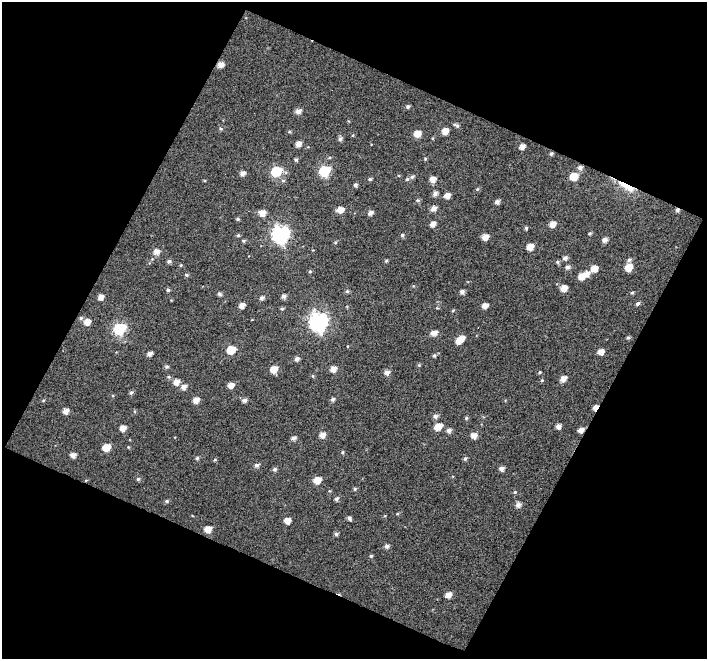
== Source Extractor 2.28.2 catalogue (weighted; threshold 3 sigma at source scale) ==
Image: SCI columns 1-705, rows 33-689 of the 705 x 716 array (HDU 1 of 3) = the unmasked area's bounding box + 8 px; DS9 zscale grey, full resolution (1 PNG px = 1 image px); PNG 709 x 661 px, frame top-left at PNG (2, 2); no overlay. Shown black and unused: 46% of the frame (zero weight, under 5 of 10 exposures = <1% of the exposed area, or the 3 px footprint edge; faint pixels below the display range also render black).
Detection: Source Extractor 2.28.2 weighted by HDU 2 'WHT'. Background 0.0122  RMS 0.076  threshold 0.309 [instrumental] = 3 sigma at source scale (4.09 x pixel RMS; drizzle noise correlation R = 1.36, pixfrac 0.8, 0.0396/0.0396 arcsec/px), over >= 5 px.
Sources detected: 140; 1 cosmic-ray / hot-pixel residue — not listed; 1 inside a brighter listed object's ellipse — not listed separately; the other 138 listed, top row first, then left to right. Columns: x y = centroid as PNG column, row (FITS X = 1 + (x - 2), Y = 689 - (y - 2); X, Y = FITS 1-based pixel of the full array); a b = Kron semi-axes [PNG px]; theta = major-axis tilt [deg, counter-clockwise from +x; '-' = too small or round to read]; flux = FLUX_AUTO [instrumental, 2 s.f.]
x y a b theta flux
221 65 6 5 - 49
408 107 4 4 - 14
298 111 6 5 - 38
456 125 8 4 -30 14
221 128 5 4 - 10
445 131 5 5 - 66
289 132 5 3 - 8.1
417 134 6 6 - 71
340 139 5 5 - 18
298 144 6 5 - 41
522 146 5 4 - 38
551 154 5 4 - 13
425 159 4 4 - 7.6
296 160 5 4 - 12
580 168 6 6 - 24
276 171 7 6 - 410
324 171 7 6 - 530
242 173 5 5 - 31
574 176 6 5 - 140
412 177 6 5 - 14
370 179 5 4 - 9.7
433 179 5 5 - 50
355 185 5 4 - 15
626 187 29 7 -29 110
477 189 5 4 - 8.2
435 194 5 5 - 28
447 196 6 5 - 45
418 200 6 5 - 12
497 202 5 5 - 22
434 208 6 5 - 34
340 210 6 5 - 54
262 213 7 6 - 55
370 213 5 4 - 28
237 219 5 4 - 9.5
432 224 5 5 - 38
552 224 5 5 - 57
526 228 5 3 - 10
590 233 4 4 - 8.7
280 234 8 7 - 1900
238 235 5 4 - 10
402 235 5 5 - 12
485 237 6 5 - 50
605 240 5 5 - 31
244 241 5 4 - 9.6
335 242 5 4 - 9.3
530 247 5 5 - 80
156 252 7 6 - 40
565 258 5 5 - 22
629 260 6 5 - 17
169 261 5 4 - 16
386 261 5 4 - 8.8
557 262 5 5 - 11
181 265 5 3 - 6.1
568 267 6 5 - 22
628 268 6 5 - 100
594 269 6 5 - 64
310 271 5 4 - 8.2
587 274 7 6 - 45
186 275 5 4 - 11
581 276 5 5 - 77
563 288 6 5 - 65
168 290 4 4 - 12
347 291 5 5 - 11
462 292 5 4 - 21
632 293 5 4 - 9.2
219 294 5 4 - 16
284 296 5 5 - 23
101 297 5 5 - 41
262 298 6 5 - 19
637 304 5 4 - 17
242 305 5 5 - 40
485 306 5 4 - 42
282 309 5 4 - 11
453 310 5 3 - 6.3
81 318 5 5 - 12
87 322 6 5 - 57
318 322 8 8 - 2400
119 328 7 6 - 660
434 333 8 5 6 42
628 338 5 4 - 11
460 339 9 5 37 98
231 350 6 5 - 180
601 352 6 5 - 52
149 354 5 4 - 29
434 355 5 5 - 11
297 359 5 4 - 23
419 365 5 5 - 7.1
167 367 5 5 - 12
274 369 6 5 - 90
333 369 6 5 - 46
387 372 6 6 - 31
540 372 4 3 - 7.3
313 376 5 4 - 7.9
563 378 6 5 - 47
542 380 4 4 - 7.4
176 382 6 6 - 53
231 385 5 5 - 48
183 387 6 5 - 34
131 393 6 5 - 13
333 399 5 4 - 15
196 400 6 5 - 49
244 400 5 5 - 22
595 407 6 4 49 40
66 411 5 5 - 41
435 416 6 6 - 23
466 418 4 4 - 9.2
558 426 5 5 - 32
438 427 7 5 33 97
123 428 6 5 - 48
449 430 6 5 - 23
581 430 5 4 - 38
322 435 6 6 - 41
474 436 6 5 - 46
293 438 6 5 - 21
106 447 6 5 - 110
342 452 5 3 - 7.3
73 455 5 4 - 34
197 458 5 4 - 12
465 459 6 4 72 13
215 460 5 4 - 7.7
256 465 6 5 - 19
275 469 6 5 - 14
501 469 5 5 - 27
138 479 5 5 - 11
317 480 6 5 - 91
355 489 5 4 - 9.6
515 492 5 4 - 7.6
336 499 5 4 - 16
167 501 5 4 - 11
518 505 6 5 - 29
397 514 5 3 - 6.4
349 518 5 4 - 15
287 520 6 5 - 51
208 529 6 5 - 70
336 534 5 4 - 14
387 546 5 5 - 23
371 556 4 4 - 8.4
448 595 6 5 - 48
Overlapping masked pixels (flux is a lower limit): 6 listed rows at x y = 221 65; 551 154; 580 168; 626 187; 595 407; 581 430